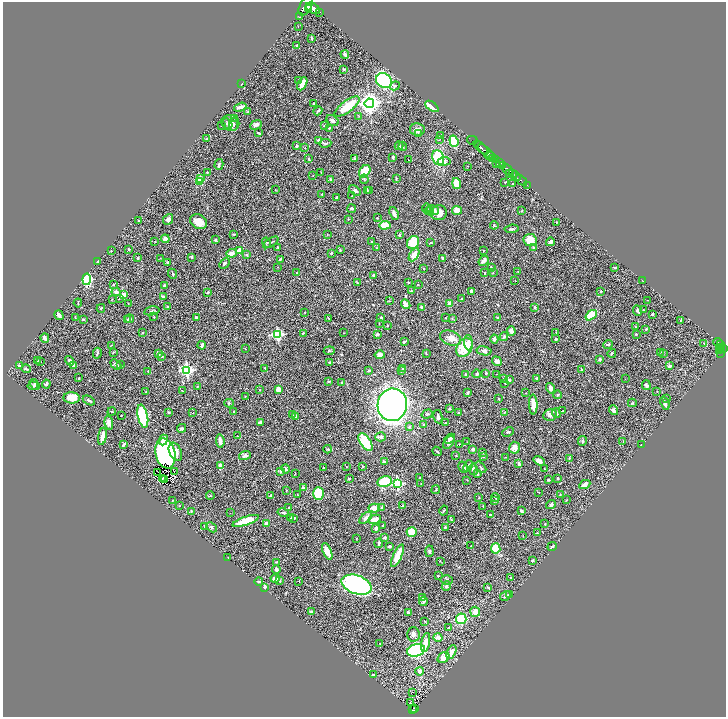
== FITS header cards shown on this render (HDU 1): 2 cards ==
NAXIS1  =                 1447
NAXIS2  =                 1430

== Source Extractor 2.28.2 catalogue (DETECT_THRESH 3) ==
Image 1447 x 1430 px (HDU 1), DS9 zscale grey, zoomed out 1/2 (1 PNG px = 2 x 2 image px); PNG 728 x 719 px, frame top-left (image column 2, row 1430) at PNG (3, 2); each listed source drawn as its Kron ellipse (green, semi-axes under 4 px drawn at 4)
Background 0.632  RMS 0.023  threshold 0.068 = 3 sigma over >= 5 px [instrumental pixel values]
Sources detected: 499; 35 cannot appear on this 1/2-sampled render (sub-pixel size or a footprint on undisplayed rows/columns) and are neither listed nor drawn; the other 464 listed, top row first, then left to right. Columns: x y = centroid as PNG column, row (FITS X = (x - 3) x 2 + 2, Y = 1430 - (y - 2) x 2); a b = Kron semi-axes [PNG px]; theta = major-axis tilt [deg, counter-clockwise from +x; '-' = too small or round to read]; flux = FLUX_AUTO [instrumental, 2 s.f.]
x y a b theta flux
306 6 10 6 61 2400
313 8 8 4 -31 2100
309 9 2 2 - 430
320 12 2 1 - 54
299 17 3 2 - 2.2
298 26 3 2 - 2.1
311 38 3 2 - 6.1
297 45 3 2 - 6.1
345 54 4 3 - 10
344 69 2 2 - 4.8
299 80 2 2 - 6.2
384 81 8 7 - 470
241 84 3 2 - 3.1
302 84 7 3 63 49
395 86 5 3 - 6.8
369 103 5 4 - 3000
314 104 3 3 - 6.9
432 106 8 2 -35 67
240 107 6 2 17 27
347 107 15 5 36 130
318 111 4 3 - 4.2
247 112 4 2 - 2.5
359 116 4 3 - 3.3
235 118 4 3 - 4.8
332 120 7 5 -38 14
231 123 8 8 - 33
227 124 6 5 - 11
234 124 6 4 85 12
221 125 3 3 - 2.3
256 125 6 4 25 12
325 125 2 2 - 3.8
329 128 4 2 - 3.3
417 130 7 6 - 21
259 133 3 2 - 5
418 134 4 3 - 5.8
441 135 2 1 - 2.1
207 139 3 3 - 4.6
440 139 2 1 - 1.2
318 140 3 3 - 5.5
472 140 5 3 - 50
454 141 6 4 -71 140
325 143 6 3 4 7.9
297 146 3 2 - 6.7
399 146 4 3 - 8.4
403 146 4 2 - 3.7
305 148 2 2 - 1.3
481 148 9 2 -42 850
486 151 10 2 -39 600
490 156 6 2 -9 200
393 157 3 2 - 6.7
438 158 8 5 -69 160
492 158 4 2 - 170
309 159 3 2 - 4.9
355 159 4 3 - 6.1
496 159 4 2 - 360
408 160 2 1 - 1.3
444 161 6 4 5 13
499 162 3 1 - 200
219 164 5 3 - 6.6
497 164 2 1 - 43
467 166 2 2 - 1.9
502 166 4 3 - 540
508 170 6 2 -42 1100
365 171 7 5 55 110
207 172 3 2 - 2.4
321 172 3 2 - 1.5
513 173 2 2 - 230
509 174 2 1 - 58
313 175 2 2 - 1.4
516 176 5 3 - 600
200 179 2 2 - 38
331 179 4 3 - 6.1
364 179 5 3 - 4
396 179 4 2 - 3.4
521 180 7 2 -40 150
200 181 3 3 - 110
505 182 4 2 - 3
456 183 5 4 - 64
512 183 2 2 - 2.2
527 185 3 1 - 45
275 190 2 1 - 2.4
355 190 7 4 -33 8.8
367 191 4 3 - 3.7
369 191 3 2 - 1.6
322 194 2 2 - 2.9
352 196 2 2 - 2.1
337 198 4 2 - 5.5
352 209 4 3 - 7
426 209 5 3 - 10
433 210 6 4 -13 37
457 210 5 4 - 35
429 211 5 4 - 13
522 211 3 2 - 2.6
394 213 7 3 -69 20
439 213 8 7 - 33
377 218 2 2 - 2.3
168 219 6 4 49 17
348 219 3 2 - 2.2
139 221 3 2 - 2.8
199 222 9 7 -29 46
557 222 2 2 - 2
385 225 5 4 - 66
494 225 4 2 - 2.5
512 229 7 3 6 6.4
234 234 4 2 - 2.8
327 235 3 2 - 1.9
399 235 3 2 - 8.9
165 239 4 4 - 20
215 240 4 2 - 3.5
530 240 6 6 - 83
155 242 2 2 - 2.2
267 242 5 3 - 4.7
271 242 9 2 31 5.3
372 242 2 2 - 3.9
413 242 7 5 54 85
550 242 4 3 - 11
431 243 4 3 - 3.7
277 247 3 2 - 2.3
377 248 3 2 - 2.5
534 248 3 2 - 2.9
128 249 3 2 - 3.8
340 250 4 2 - 3.6
483 250 2 2 - 1.7
111 251 3 2 - 1.8
239 251 3 3 - 54
232 253 5 4 - 26
331 253 3 2 - 3.6
246 255 3 3 - 3.8
414 255 7 4 59 36
191 257 3 2 - 5.8
138 258 3 2 - 5.7
160 258 2 1 - 1.5
443 258 3 2 - 5.7
280 259 3 2 - 4.5
98 261 3 2 - 2.2
483 261 6 3 48 17
167 262 3 3 - 3.9
224 263 6 4 45 6.5
278 267 2 1 - 1.3
491 267 3 2 - 3.5
424 268 2 2 - 4.3
615 268 3 3 - 5
518 272 3 2 - 1.5
296 273 2 2 - 1.3
484 273 3 2 - 3.5
493 273 3 3 - 2.8
173 274 5 3 - 4.8
373 275 4 3 - 4.3
87 279 6 4 82 320
515 280 2 1 - 1.3
642 280 2 1 - 1.1
408 282 3 2 - 1.9
357 283 3 2 - 2.4
113 285 3 2 - 2.6
418 285 2 2 - 1.5
164 286 3 2 - 5.4
411 291 3 3 - 5.1
471 291 3 2 - 7.1
601 291 2 2 - 4.8
116 292 4 4 - 10
207 292 3 3 - 6.5
123 294 3 3 - 20
163 297 3 2 - 15
112 299 2 1 - 1.4
119 299 2 1 - 1.2
461 299 3 2 - 1.5
648 300 3 2 - 1.9
389 301 2 2 - 1.4
78 303 4 2 - 3.9
128 304 3 2 - 2.3
406 304 5 4 - 27
449 304 3 3 - 25
167 307 3 3 - 4
421 307 3 3 - 5.3
534 307 3 3 - 4.8
101 308 4 4 - 4.3
637 310 5 2 - 7.6
643 310 3 2 - 2.6
152 311 8 3 12 6.5
304 312 2 1 - 1.2
652 314 2 2 - 8.4
59 315 5 3 - 17
591 315 6 3 37 120
154 317 2 2 - 2.7
196 317 3 2 - 6.4
381 317 3 2 - 4.5
75 318 3 2 - 2.3
328 318 3 2 - 2
445 318 3 2 - 1.9
452 318 3 2 - 2.6
498 318 2 2 - 7.6
83 319 3 3 - 5.9
129 319 4 4 - 9.2
127 320 3 3 - 3.8
680 320 3 2 - 2.1
379 323 2 2 - 1.7
387 326 3 2 - 2.4
635 327 3 2 - 2.8
646 329 4 3 - 4.3
511 331 4 4 - 20
556 332 3 3 - 3.7
143 333 3 2 - 3.6
303 333 3 2 - 2.5
344 333 2 1 - 1.4
377 334 3 3 - 8.2
636 334 3 2 - 3.1
277 335 4 4 - 500
504 336 4 3 - 6.8
45 338 5 3 - 16
451 338 11 7 -22 30
494 339 4 3 - 14
556 339 3 3 - 6.2
404 342 3 2 - 9.4
468 343 8 4 -86 19
718 343 5 2 - 140
608 344 5 2 - 3.6
704 344 2 1 - 8.9
111 345 2 2 - 1.9
202 345 4 2 - 14
720 345 3 2 - 120
464 347 10 7 56 140
720 347 3 1 - 62
724 348 3 2 - 280
245 349 2 1 - 1.1
721 349 2 2 - 180
329 351 5 3 - 4.2
484 351 7 4 -10 11
720 351 3 3 - 200
114 352 4 3 - 3
660 352 2 2 - 1.4
97 353 5 3 - 5.5
426 353 3 2 - 1.8
612 353 4 3 - 5.6
663 353 2 2 - 1.6
720 353 3 2 - 32
158 354 4 3 - 8
380 355 5 4 - 24
162 357 3 2 - 2.9
600 359 3 3 - 7.7
37 360 3 2 - 2.8
70 361 5 3 - 9.6
497 361 5 4 - 14
41 362 2 1 - 22
330 362 3 3 - 5
116 364 6 3 -38 10
121 365 3 2 - 2
19 366 4 4 - 5.2
74 366 3 3 - 16
670 366 3 3 - 10
265 368 2 2 - 3.6
402 368 4 2 - 5.2
26 369 5 2 - 5.5
187 370 4 4 - 700
369 370 4 3 - 6.3
582 370 3 2 - 4.3
148 371 3 2 - 2.5
401 371 3 2 - 5.9
486 373 3 3 - 5.9
477 374 4 3 - 7
496 374 2 2 - 1.3
466 375 4 3 - 6.5
79 378 3 2 - 2
537 378 3 2 - 6.1
503 379 2 2 - 3.5
625 379 2 1 - 1
509 380 3 2 - 8.7
328 381 3 2 - 3
342 382 2 2 - 3.8
505 383 3 1 - 2.3
35 384 6 3 -54 5.3
46 384 4 3 - 7.1
646 385 5 3 - 6.5
33 386 5 3 - 5.5
198 386 4 2 - 2.1
550 388 5 3 - 15
279 389 4 3 - 33
182 390 2 2 - 1.4
260 390 3 2 - 2.5
657 391 2 2 - 1.7
146 392 2 2 - 4.9
468 393 3 2 - 4.5
526 393 2 2 - 1.7
558 395 4 3 - 5.6
245 396 2 1 - 1.6
72 398 8 5 -5 63
666 398 2 1 - 0.94
499 399 2 2 - 3
89 400 6 3 -29 7.5
229 403 4 3 - 4.7
632 403 4 2 - 5
665 403 7 3 -67 12
533 404 10 3 -89 54
392 405 16 15 - 1800
450 408 4 3 - 4.7
613 410 5 4 - 11
112 411 4 2 - 3.7
562 411 3 2 - 2
168 412 3 3 - 3.7
234 412 3 2 - 3.1
504 412 3 2 - 2.2
193 413 3 2 - 2.9
459 413 2 2 - 6.2
556 413 5 2 - 6.1
427 414 5 4 - 6.8
121 415 2 2 - 2.3
292 415 2 2 - 2.1
550 415 7 6 - 18
143 416 12 5 -77 440
296 416 3 2 - 11
438 417 7 3 -78 10
260 422 4 3 - 11
109 423 7 4 -83 16
445 423 3 3 - 3.6
424 424 4 2 - 3.4
410 427 3 3 - 5.3
181 428 5 4 - 6.7
508 432 6 3 26 5
102 436 9 3 79 31
237 436 4 2 - 2.9
381 437 5 4 - 10
450 439 6 3 42 11
163 440 5 3 - 24
220 441 6 3 -83 23
582 441 5 3 - 4.6
623 441 3 2 - 2.7
365 442 10 5 -57 160
449 442 7 4 56 15
467 442 2 1 - 1.1
124 444 4 2 - 7
459 445 3 2 - 2.1
641 445 2 1 - 1.8
515 448 6 5 - 31
328 449 4 3 - 4.2
473 449 3 2 - 14
437 451 5 3 - 4.4
175 452 9 6 -66 31
482 452 4 3 - 3.4
165 453 15 10 -76 920
245 455 6 4 19 12
456 456 2 2 - 2.3
483 457 3 3 - 2.9
505 457 3 2 - 2.9
569 458 3 2 - 2.6
539 461 6 4 -31 22
384 462 4 3 - 5.9
519 464 4 3 - 12
221 466 3 3 - 28
363 466 2 2 - 3.3
468 466 6 3 67 8.4
346 467 2 2 - 1.3
463 467 6 4 -61 17
481 467 6 3 -48 5.4
323 468 2 2 - 4.3
544 468 2 2 - 2.2
286 469 4 4 - 6.4
473 469 6 4 -79 13
174 471 2 2 - 1.7
281 471 2 2 - 18
158 472 2 1 - 1.5
295 473 2 2 - 1.7
477 474 4 2 - 6.5
420 477 2 2 - 2.1
163 478 2 1 - 1.9
349 478 2 2 - 12
558 479 3 2 - 5
165 480 3 1 - 1.7
467 480 3 2 - 1.6
548 480 2 2 - 4.2
384 481 7 5 13 130
421 483 3 2 - 1.3
397 484 3 3 - 400
585 484 6 4 27 22
303 488 4 3 - 7.3
436 489 4 2 - 2.9
286 490 3 2 - 2.2
539 492 3 2 - 2.2
319 493 6 5 - 170
297 494 2 2 - 1.5
560 494 2 2 - 1.7
210 495 4 2 - 3.5
270 496 3 2 - 3.4
495 497 4 3 - 3.3
479 498 2 2 - 1.7
172 500 2 2 - 2.2
494 500 4 3 - 4.1
567 500 3 2 - 1.6
551 505 5 3 - 7.7
180 506 2 2 - 2.3
403 506 2 2 - 15
483 506 2 2 - 1.5
289 507 3 3 - 2.9
382 507 4 3 - 11
374 508 5 4 - 45
191 511 3 3 - 3.1
444 511 5 2 - 3.5
521 511 3 2 - 6.6
230 513 2 1 - 4.5
283 513 6 3 -16 7.6
490 514 4 2 - 3.4
290 517 2 2 - 2.2
293 518 3 2 - 4.4
366 518 7 4 43 24
375 519 6 3 24 42
451 520 3 3 - 3.8
246 521 14 4 18 120
267 523 4 2 - 22
545 524 2 2 - 2.8
205 526 3 2 - 6.3
382 526 3 2 - 2.4
211 527 6 3 -43 7.9
445 527 3 2 - 5.8
376 528 4 3 - 14
412 532 5 5 - 78
537 533 3 2 - 3.2
523 536 3 2 - 1.7
356 538 2 2 - 1.7
384 538 4 4 - 9.4
379 543 4 2 - 6.1
389 546 3 2 - 8.5
471 546 2 1 - 1.2
552 546 5 2 - 6.2
496 548 5 4 - 97
327 551 9 3 -67 48
429 551 6 3 87 8.8
398 556 12 3 65 88
228 557 2 1 - 1.7
532 560 3 2 - 6.7
440 561 3 2 - 3.4
276 562 4 2 - 2.9
276 569 4 3 - 7.7
438 576 2 2 - 2.4
511 577 2 2 - 3.6
275 578 4 3 - 22
447 580 6 4 3 7.5
259 581 4 2 - 6.7
280 581 4 3 - 7
299 581 2 1 - 1.4
357 585 15 9 -19 910
446 586 5 3 - 7.4
264 587 4 3 - 8.6
488 587 3 2 - 4.8
509 594 2 2 - 10
505 596 6 3 31 9.1
423 598 4 2 - 3.1
423 601 5 4 - 8
311 612 4 3 - 9.1
475 612 5 5 - 34
408 613 4 3 - 5.3
461 619 5 5 - 190
425 621 3 2 - 1.9
449 628 3 2 - 2.6
413 634 7 6 - 16
438 637 4 4 - 21
426 642 10 4 79 43
380 643 2 1 - 2.4
416 650 9 6 16 500
451 652 7 3 67 36
444 658 6 5 - 44
420 671 4 4 - 16
374 674 3 3 - 3.1
413 692 2 1 - 1.8
410 703 2 1 - 2.7
415 708 2 1 - 13
413 710 4 2 - 120
At the frame edge (FLAGS 8, measured only in part): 1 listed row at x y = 306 6
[35 sub-pixel or undisplayed-footprint detections neither listed nor drawn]